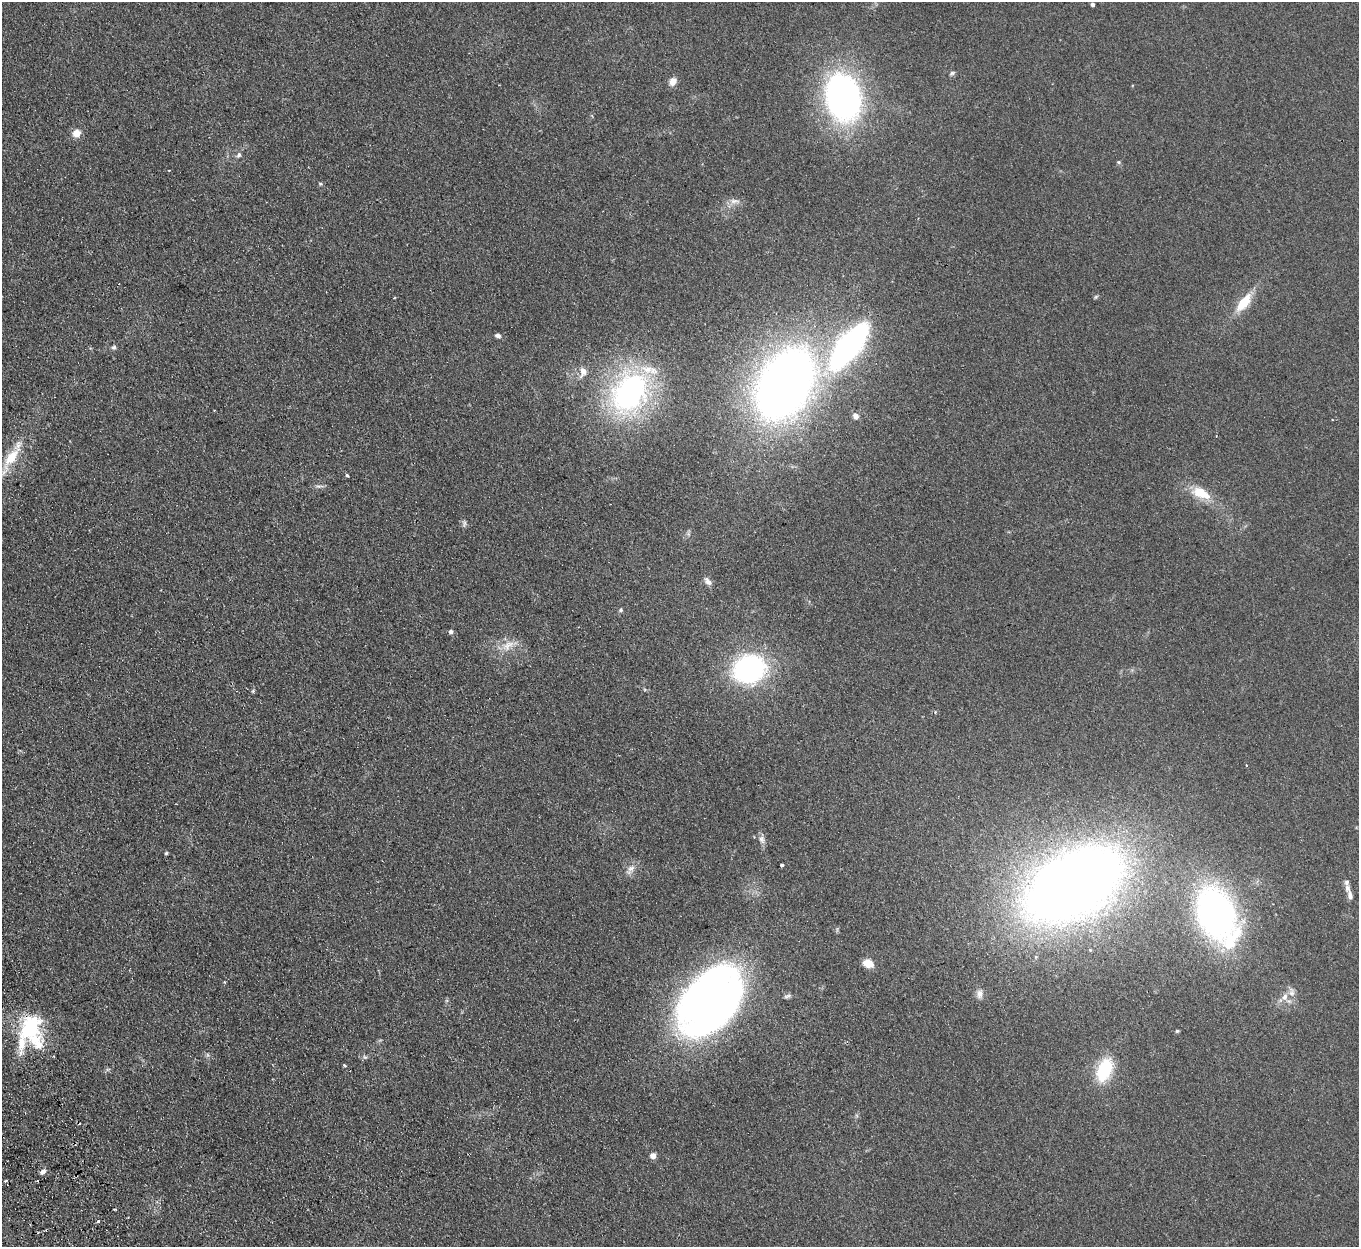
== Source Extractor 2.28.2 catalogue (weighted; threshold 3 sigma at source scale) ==
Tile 7 of 4 x 4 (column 3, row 2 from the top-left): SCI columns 2770-4126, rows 2666-3910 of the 5539 x 5457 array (HDU 1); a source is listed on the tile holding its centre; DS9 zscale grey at full resolution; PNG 1361 x 1249 px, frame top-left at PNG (2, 2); no overlay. Shown black and unused: <1% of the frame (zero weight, under 2 of 3 exposures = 3% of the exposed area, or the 3 px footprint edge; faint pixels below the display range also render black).
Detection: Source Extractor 2.28.2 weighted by HDU 2 'WHT'; one run over the whole footprint, this tile lists its part. Background 0.189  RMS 0.014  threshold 0.0608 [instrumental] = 3 sigma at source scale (4.5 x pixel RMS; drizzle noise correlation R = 1.50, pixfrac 1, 0.05/0.05 arcsec/px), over >= 5 px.
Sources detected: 65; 1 too faint to see at this stretch — not listed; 7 inside a brighter listed object's ellipse — not listed separately; the other 57 listed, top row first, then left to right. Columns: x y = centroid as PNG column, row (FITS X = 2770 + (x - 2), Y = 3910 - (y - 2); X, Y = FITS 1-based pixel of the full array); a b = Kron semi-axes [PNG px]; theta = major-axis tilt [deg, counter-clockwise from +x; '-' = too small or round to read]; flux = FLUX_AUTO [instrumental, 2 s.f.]
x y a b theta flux
1092 4 4 3 - 4.1
952 73 8 5 30 2.4
673 81 9 7 57 10
843 97 50 36 -78 400
77 133 5 5 - 35
239 155 7 6 - 3.7
1118 162 5 5 - 1.7
169 170 3 3 - 1.1
320 184 5 3 - 1.6
734 201 15 6 2 7.3
1096 297 6 4 45 1.8
1243 302 22 10 52 34
498 336 7 5 -17 4
849 345 56 22 51 340
114 347 6 6 - 2.6
583 372 15 10 77 11
785 384 43 25 62 1800
629 392 51 37 57 290
214 410 3 2 - 0.9
855 416 8 6 -50 5.4
12 457 49 11 60 40
347 475 3 3 - 4
319 486 14 3 2 3.5
1200 493 26 13 -23 32
464 524 11 5 89 3.2
688 534 7 4 -71 2.2
708 581 12 7 -45 5.9
621 610 6 5 - 1.9
451 631 4 4 - 4.2
508 645 21 11 26 19
749 669 20 17 20 340
253 691 5 4 - 1.7
935 712 4 3 - 1.1
1246 765 3 3 - 1.5
762 839 12 8 -78 6.5
166 853 4 4 - 1.7
782 865 3 3 - 5.3
631 868 11 7 46 7.3
1075 884 76 44 30 1800
1347 888 10 7 -74 5.8
1216 914 38 27 -71 520
868 963 12 9 -27 13
224 982 5 3 - 1.1
1292 992 14 9 -85 8.8
980 994 13 8 88 7.2
787 996 11 4 16 3.2
710 1001 69 45 53 800
31 1027 32 24 61 96
1177 1031 4 4 - 1.7
365 1057 7 5 -42 2.5
344 1065 5 3 - 1.4
1104 1070 28 16 69 63
653 1156 4 4 - 16
43 1172 8 5 36 5
6 1181 4 3 - 2.4
114 1209 3 2 - 2
98 1221 3 3 - 2.7